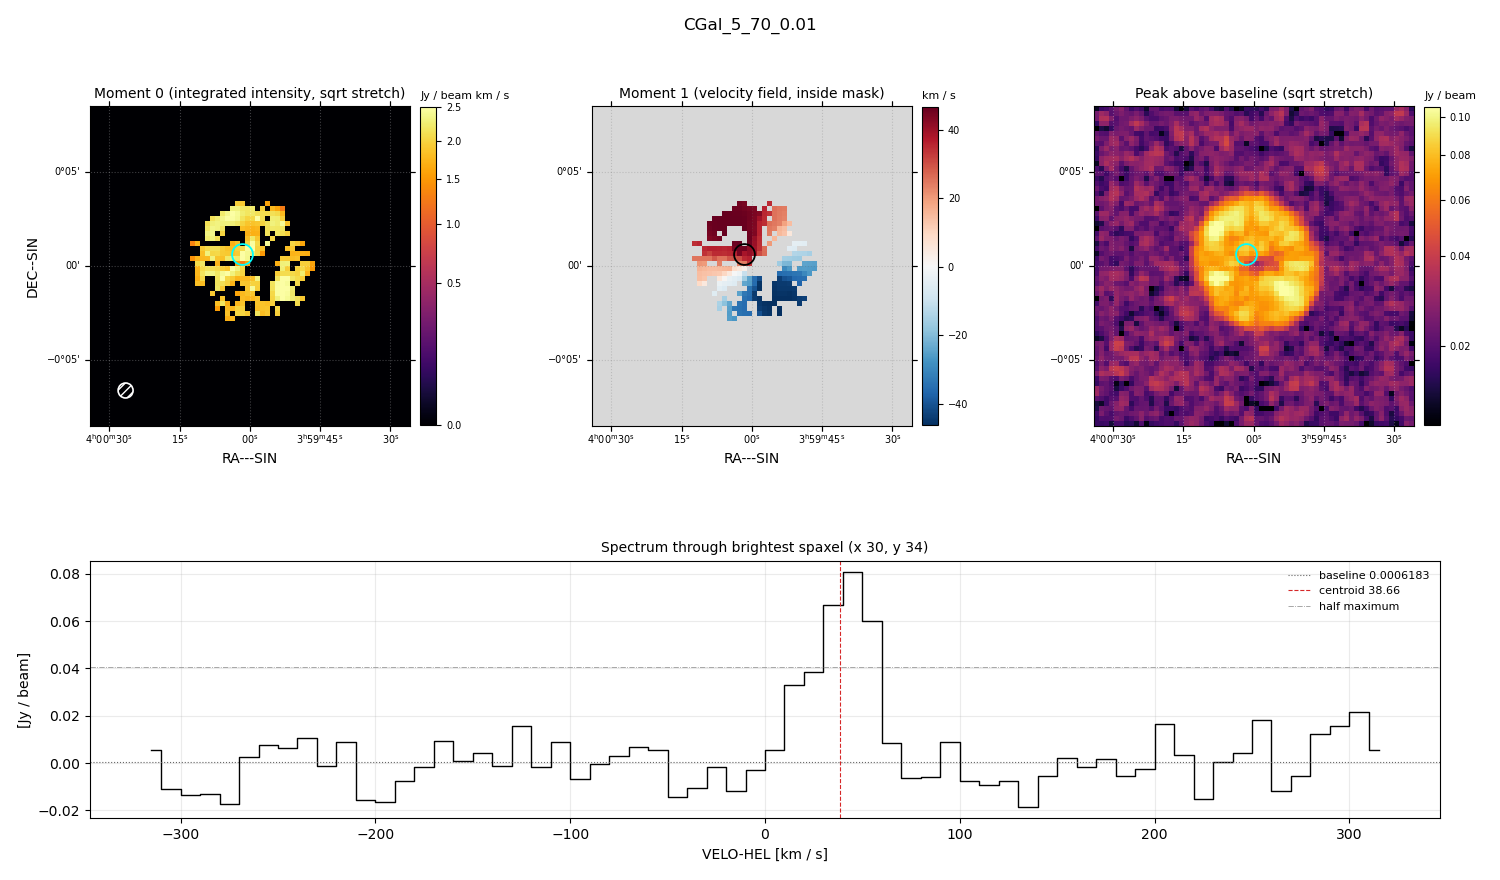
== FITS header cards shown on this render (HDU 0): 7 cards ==
OBJECT  = 'CGal_5_70_0.01'
BUNIT   = 'JY/BEAM '           /
CTYPE1  = 'RA---SIN'           /
CTYPE2  = 'DEC--SIN'           /
CTYPE3  = 'VELO-HEL'           /
NAXIS3  =                   64 / length of data axis 3
CUNIT3  = 'km/s    '           /

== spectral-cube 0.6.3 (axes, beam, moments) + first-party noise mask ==
SpectralCube HDU 0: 64 channels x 64 x 64 spaxels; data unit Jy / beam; figure title: CGal_5_70_0.01
Units: BUNIT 'JY/BEAM' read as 'Jy/beam' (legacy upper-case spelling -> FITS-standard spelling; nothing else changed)
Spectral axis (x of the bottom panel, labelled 'VELO-HEL [km / s]'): -315 .. 315 km / s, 64 channels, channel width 10 km / s
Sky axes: RA---SIN/DEC--SIN; field 17.1' x 17.1' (16 arcsec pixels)
Beam (drawn as the hatched ellipse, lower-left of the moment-0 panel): BMAJ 48 arcsec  BMIN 48 arcsec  BPA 0 deg
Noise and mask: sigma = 1.0e-02 Jy / beam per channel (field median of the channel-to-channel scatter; agrees with the line-free scatter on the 3811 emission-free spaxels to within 1%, no correlation factor applied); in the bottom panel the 61 channels outside the line scatter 0.011 Jy / beam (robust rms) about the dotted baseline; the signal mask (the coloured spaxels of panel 2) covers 7% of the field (2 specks smaller than half a beam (5.1 px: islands under 6 px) dropped from it)
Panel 1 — Moment 0 (line voxels x channel width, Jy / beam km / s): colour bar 0 .. 2.51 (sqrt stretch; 0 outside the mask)
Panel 2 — Moment 1 (intensity-weighted velocity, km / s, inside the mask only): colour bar -46.3 .. 46.7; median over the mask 14.5
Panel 3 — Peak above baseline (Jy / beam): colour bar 0.0143 .. 0.105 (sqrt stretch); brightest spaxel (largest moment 0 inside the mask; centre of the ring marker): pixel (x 30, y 34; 0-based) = FK5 04h00m02s +00d00m40s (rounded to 2 s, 20 arcsec steps: no finer than the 16 arcsec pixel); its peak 0.0801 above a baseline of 0.0006183
Panel 4 — spectrum at that spaxel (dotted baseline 0.0006183 Jy / beam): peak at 45 km / s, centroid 38.66 km / s (red dashed line; intensity-weighted over the run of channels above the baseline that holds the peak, -0 .. 70 km / s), W50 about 30 km / s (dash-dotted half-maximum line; edge to edge of the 3 channels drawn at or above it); detected line 30 .. 60 km / s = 3 of 64 channels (5%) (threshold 4 sigma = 0.04 Jy / beam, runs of >= 3 channels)